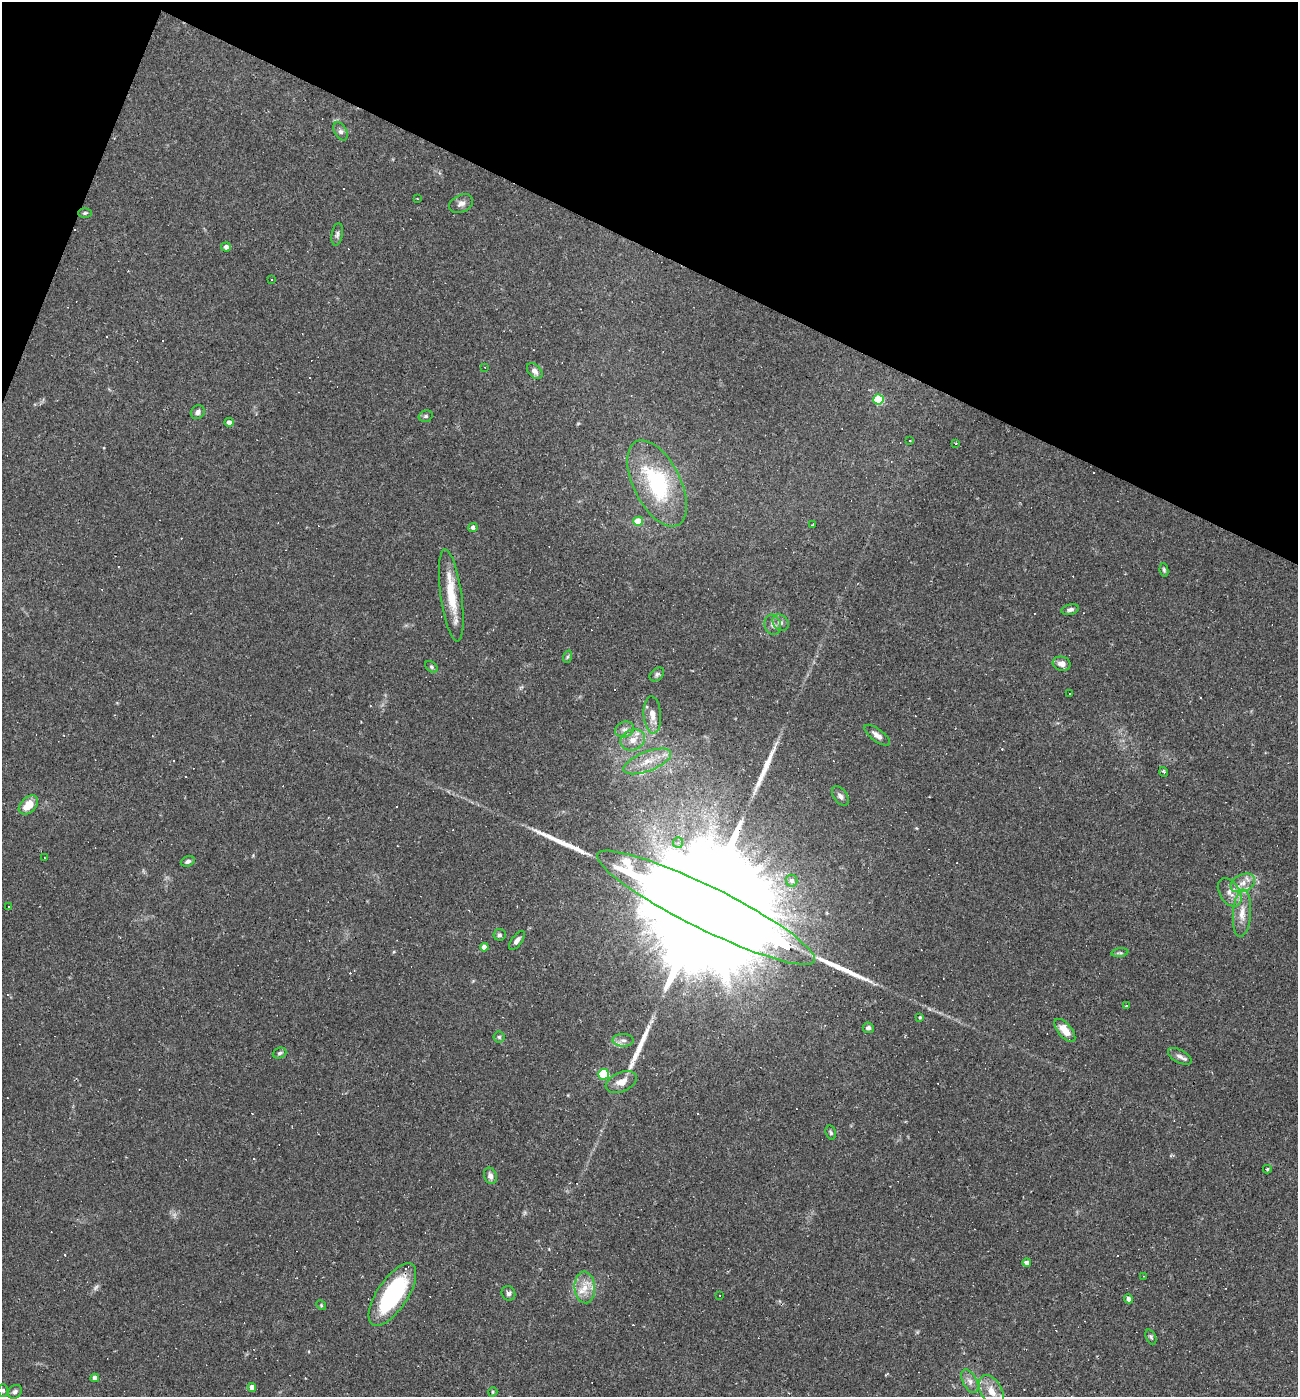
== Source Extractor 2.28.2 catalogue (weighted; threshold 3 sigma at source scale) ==
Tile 2 of 4 x 4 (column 2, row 1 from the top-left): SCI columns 1567-2862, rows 4185-5579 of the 5591 x 5579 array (HDU 1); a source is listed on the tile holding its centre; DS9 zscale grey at full resolution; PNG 1300 x 1399 px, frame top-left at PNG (2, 2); each listed source drawn as its Kron ellipse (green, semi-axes under 4 px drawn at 4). Shown black and unused: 20% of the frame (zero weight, under 2 of 3 exposures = <1% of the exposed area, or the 3 px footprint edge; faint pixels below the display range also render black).
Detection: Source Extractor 2.28.2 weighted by HDU 2 'WHT'; one run over the whole footprint, this tile lists its part. Background 0.0501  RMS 0.0055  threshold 0.025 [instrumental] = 3 sigma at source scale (4.5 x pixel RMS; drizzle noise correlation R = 1.50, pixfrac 1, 0.05/0.05 arcsec/px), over >= 5 px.
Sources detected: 120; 1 too faint to see at this stretch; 33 cosmic-ray / hot-pixel residue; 4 long thin detections or spike segments (spike, bleed or trail) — neither listed nor drawn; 3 inside a brighter listed object's ellipse — not listed separately; the other 79 listed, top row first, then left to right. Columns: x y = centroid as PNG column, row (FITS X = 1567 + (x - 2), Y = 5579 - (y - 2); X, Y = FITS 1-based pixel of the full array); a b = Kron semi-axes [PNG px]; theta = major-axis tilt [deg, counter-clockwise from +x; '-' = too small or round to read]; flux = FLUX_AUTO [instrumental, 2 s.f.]
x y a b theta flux
340 131 10 6 -62 1.8
417 199 3 2 - 0.67
461 204 13 8 25 3
85 213 7 5 2 0.92
337 234 11 5 80 1.6
226 247 5 4 - 2.3
271 279 2 2 - 0.35
485 367 4 3 - 0.33
535 371 9 6 -49 2.4
878 399 5 5 - 27
198 412 7 6 - 2
426 416 7 5 15 1.1
229 422 4 4 - 2.4
910 440 3 2 - 0.63
956 444 3 2 - 0.49
657 483 47 23 -63 55
638 521 5 4 - 11
813 525 3 2 - 0.91
473 527 4 4 - 1.8
1164 570 7 4 -80 0.87
451 595 46 10 -82 18
1070 610 9 5 12 1.6
781 623 9 7 -43 2.2
773 625 10 8 -72 2.7
567 657 6 4 71 0.76
1062 664 9 7 -15 3.1
431 667 7 5 -41 0.95
657 674 8 5 39 1.3
1069 693 2 2 - 0.48
652 715 18 8 -86 5.4
625 729 10 7 23 2.6
877 735 15 6 -37 3
633 740 12 10 23 5.8
647 761 25 9 21 9.6
1164 772 5 3 - 0.81
840 796 11 6 -53 2.2
28 805 11 7 44 8.5
678 843 5 5 - 1.1
44 858 3 2 - 0.42
188 861 7 5 19 1.5
792 881 6 5 - 1.7
1243 883 13 8 24 5
1230 892 16 10 -58 5.1
8 906 3 3 - 1.8
706 908 121 21 -26 64000
1242 913 24 9 86 7.5
499 935 6 6 - 1.4
517 941 11 5 52 2.5
484 947 4 4 - 4.3
1120 953 8 4 7 1
1126 1005 3 3 - 1.2
920 1017 4 3 - 0.62
868 1028 5 5 - 1.4
1065 1030 14 6 -50 7.7
499 1037 5 5 - 0.91
623 1040 10 6 -1 2.5
280 1053 7 5 22 1.1
1180 1056 13 6 -29 2.5
604 1074 5 5 - 24
621 1082 16 9 23 5.9
831 1133 7 5 -74 0.97
1267 1169 4 3 - 0.66
490 1176 8 6 -70 2.6
1027 1263 4 4 - 2.6
1143 1276 3 2 - 0.37
585 1287 16 10 -85 7.2
508 1293 7 6 - 1.4
392 1295 36 15 57 62
720 1295 3 2 - 0.35
1129 1299 4 4 - 2.3
321 1305 5 4 - 0.6
1151 1337 8 5 -66 0.99
95 1378 4 4 - 3
970 1381 13 7 -62 3.3
252 1387 4 4 - 4.1
3 1390 6 5 - 1
991 1391 18 10 -61 6.6
15 1392 7 6 - 1.6
493 1392 5 4 - 0.72
Overlapping masked pixels (flux is a lower limit): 1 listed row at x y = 706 908